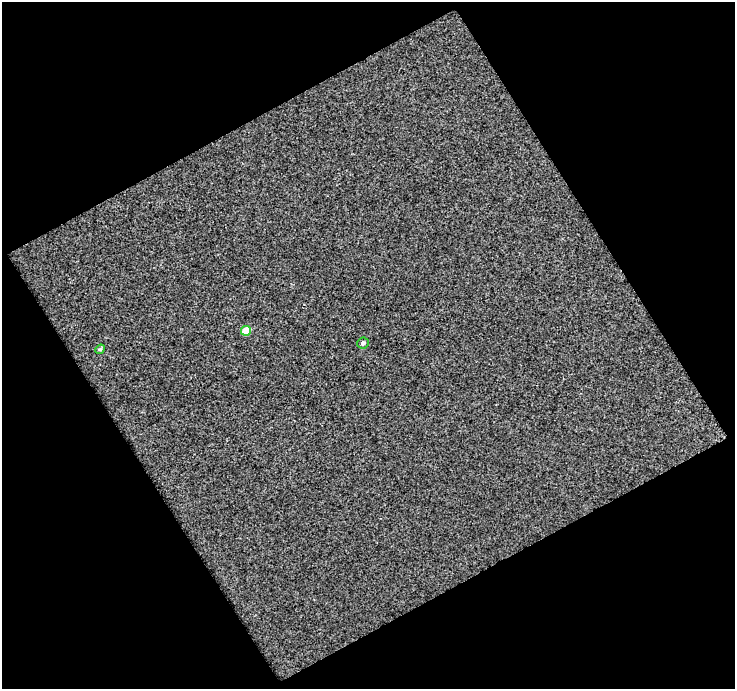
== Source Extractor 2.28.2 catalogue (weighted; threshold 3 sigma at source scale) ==
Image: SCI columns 1-733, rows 19-705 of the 733 x 722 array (HDU 1 of 3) = the unmasked area's bounding box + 8 px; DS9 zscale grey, full resolution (1 PNG px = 1 image px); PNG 737 x 691 px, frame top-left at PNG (2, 2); each listed source drawn as its Kron ellipse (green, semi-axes under 4 px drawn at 4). Shown black and unused: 49% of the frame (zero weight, under 2 of 3 exposures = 2% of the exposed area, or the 3 px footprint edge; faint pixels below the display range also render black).
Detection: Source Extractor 2.28.2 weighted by HDU 2 'WHT'. Background 0.0179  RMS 0.016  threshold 0.0705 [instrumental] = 3 sigma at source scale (4.5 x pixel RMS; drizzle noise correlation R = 1.50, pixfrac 1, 0.0396/0.0396 arcsec/px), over >= 5 px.
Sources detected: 3; all 3 listed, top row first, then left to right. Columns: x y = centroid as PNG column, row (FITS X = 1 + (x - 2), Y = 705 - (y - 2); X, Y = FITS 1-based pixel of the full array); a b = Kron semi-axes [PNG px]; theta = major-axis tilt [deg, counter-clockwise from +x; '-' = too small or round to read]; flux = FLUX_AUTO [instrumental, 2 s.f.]
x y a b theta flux
246 331 5 4 - 32
363 343 6 5 - 3.9
100 349 5 4 - 2.1